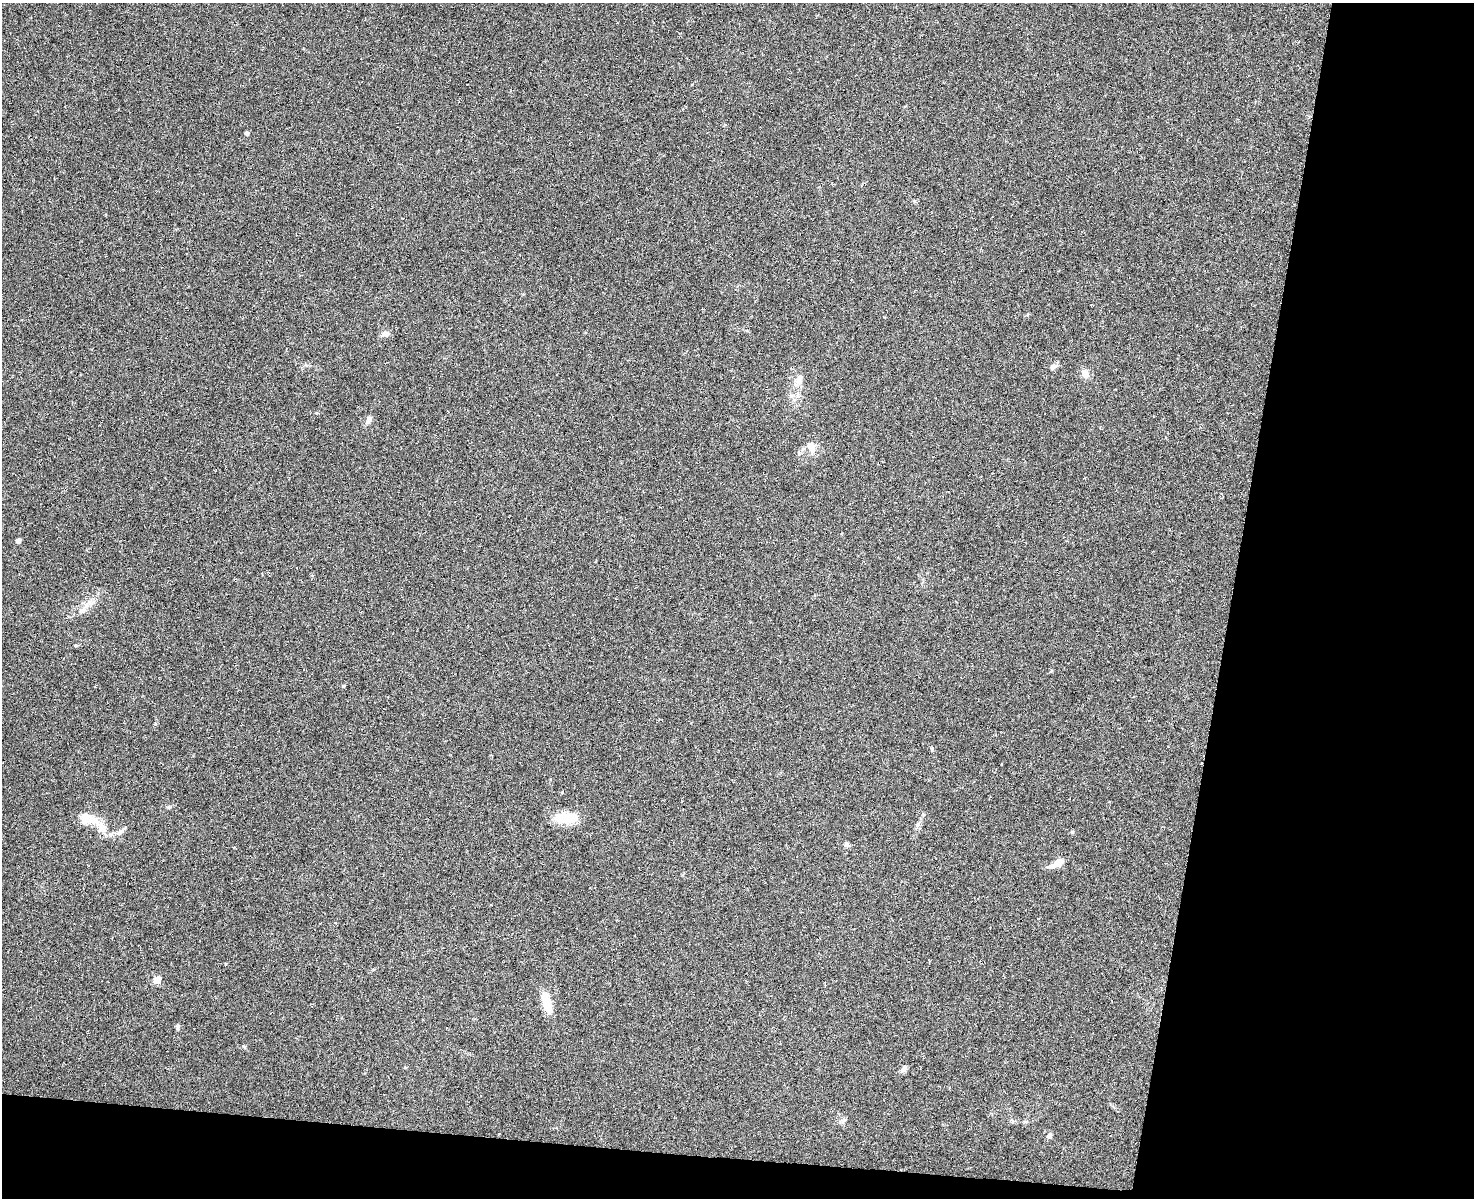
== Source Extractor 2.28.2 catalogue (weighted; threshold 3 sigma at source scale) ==
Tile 6 of 3 x 2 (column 3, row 2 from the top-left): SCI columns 2949-4420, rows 282-1477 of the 4422 x 2925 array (HDU 1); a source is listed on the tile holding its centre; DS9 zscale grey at full resolution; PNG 1476 x 1200 px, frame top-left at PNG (2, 3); no overlay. Shown black and unused: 20% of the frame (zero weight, under 3 of 6 exposures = <1% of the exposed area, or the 3 px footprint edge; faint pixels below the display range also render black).
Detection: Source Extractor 2.28.2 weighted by HDU 2 'WHT'; one run over the whole footprint, this tile lists its part. Background 0.0739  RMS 0.0063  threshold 0.0256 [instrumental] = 3 sigma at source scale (4.09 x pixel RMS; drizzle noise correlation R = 1.36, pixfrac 0.8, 0.0396/0.0396 arcsec/px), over >= 5 px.
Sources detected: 27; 3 inside a brighter listed object's ellipse — not listed separately; the other 24 listed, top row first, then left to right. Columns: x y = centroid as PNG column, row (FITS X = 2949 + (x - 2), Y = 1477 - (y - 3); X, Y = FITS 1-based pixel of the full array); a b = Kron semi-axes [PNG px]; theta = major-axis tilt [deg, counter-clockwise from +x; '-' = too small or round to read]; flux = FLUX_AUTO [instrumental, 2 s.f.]
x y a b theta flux
246 133 4 4 - 1.8
385 334 11 6 5 2.2
1053 367 10 6 32 1.9
1085 374 13 8 -48 3.6
799 380 16 9 75 4.6
369 420 11 6 65 2.3
811 446 14 10 -75 5.5
18 541 4 4 - 3.1
88 604 14 7 30 4.2
343 686 5 4 - 0.68
565 818 28 13 -6 12
92 820 20 14 -11 8.2
918 825 7 5 44 1.3
121 831 19 5 39 2.6
110 834 6 6 - 1.5
846 844 8 5 -70 1.1
1058 863 9 7 26 6.5
157 980 5 5 - 15
547 1003 22 9 -74 12
177 1027 8 4 90 1
244 1046 6 4 -44 0.68
904 1069 9 6 60 1.9
843 1120 10 3 69 1
1049 1136 7 6 - 1.8
Unlisted compact peaks at least as high as the median listed source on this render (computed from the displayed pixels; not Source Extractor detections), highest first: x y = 932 749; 1072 832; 169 807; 155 724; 226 964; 75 645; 923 814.